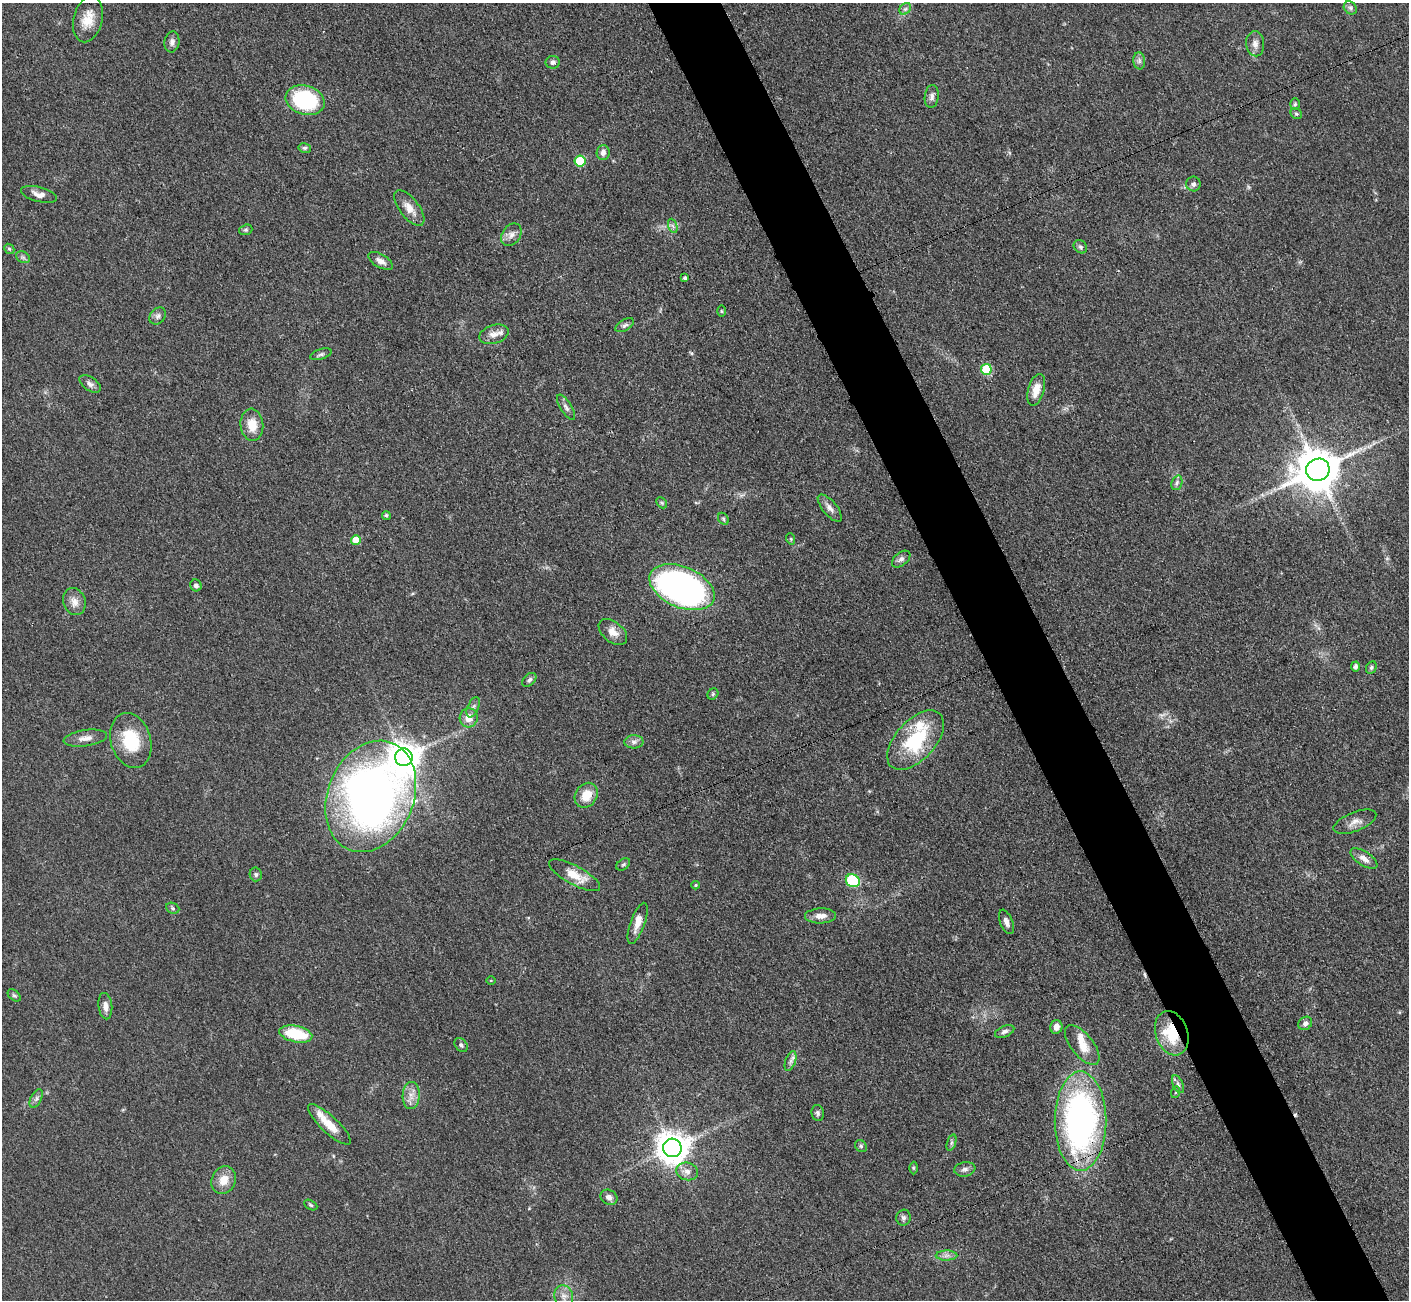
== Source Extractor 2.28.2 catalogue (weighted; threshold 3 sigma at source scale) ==
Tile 6 of 4 x 4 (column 2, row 2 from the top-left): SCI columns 1424-2830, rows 2892-4189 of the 5660 x 5649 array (HDU 1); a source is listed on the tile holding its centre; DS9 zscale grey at full resolution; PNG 1411 x 1302 px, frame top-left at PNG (2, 3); each listed source drawn as its Kron ellipse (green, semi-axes under 4 px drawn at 4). Shown black and unused: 5% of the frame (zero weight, under 3 of 4 exposures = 2% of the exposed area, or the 3 px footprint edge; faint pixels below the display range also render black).
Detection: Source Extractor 2.28.2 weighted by HDU 2 'WHT'; one run over the whole footprint, this tile lists its part. Background 0.0466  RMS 0.0052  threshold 0.0235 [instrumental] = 3 sigma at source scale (4.5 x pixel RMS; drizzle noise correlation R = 1.50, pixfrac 1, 0.05/0.05 arcsec/px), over >= 5 px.
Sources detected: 109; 2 cosmic-ray / hot-pixel residue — neither listed nor drawn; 5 inside a brighter listed object's ellipse — not listed separately; the other 102 listed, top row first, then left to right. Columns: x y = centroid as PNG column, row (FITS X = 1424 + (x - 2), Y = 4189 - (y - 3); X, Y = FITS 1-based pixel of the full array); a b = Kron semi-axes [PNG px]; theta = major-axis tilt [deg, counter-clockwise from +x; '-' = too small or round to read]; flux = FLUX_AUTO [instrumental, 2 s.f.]
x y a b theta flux
1350 8 7 6 - 1.3
905 9 6 5 - 1.3
88 19 23 14 76 9.3
172 42 10 7 82 2.2
1255 44 12 9 -86 3.3
1139 61 8 6 -83 1.6
553 62 7 6 - 1.6
932 97 11 7 83 2.3
305 100 20 14 -17 51
1295 104 6 5 - 0.91
1296 114 6 5 - 0.85
305 148 6 5 - 1.1
603 152 7 6 - 2.3
580 161 5 5 - 24
1193 184 7 7 - 1.6
39 194 18 7 -14 3.8
409 208 21 9 -52 5.6
673 226 7 4 -70 1.2
246 230 7 5 19 0.85
511 235 12 9 54 3.1
1080 247 7 6 - 1.3
9 249 5 4 - 0.83
23 257 7 5 -30 1.2
381 261 14 6 -30 3.1
685 278 3 3 - 1.1
721 311 6 4 -89 0.6
158 316 9 7 50 1.8
625 325 10 5 30 1.5
494 334 15 9 17 4.4
321 354 11 5 17 1.4
986 369 5 5 - 27
90 384 12 6 -35 2.2
1036 390 16 8 74 6.6
566 407 14 5 -58 2.2
252 425 16 11 -84 8.3
1318 470 12 11 - 2000
1177 483 7 5 70 1.4
662 503 6 4 -46 0.82
830 508 17 7 -50 3
386 515 5 4 - 0.98
723 519 7 4 -61 0.83
791 539 6 3 -72 0.57
356 540 5 5 - 8.7
901 559 10 6 38 2
196 585 6 5 - 1.6
682 587 34 20 -23 220
74 601 14 11 -69 4.3
613 632 16 10 -38 4.8
1356 666 5 4 - 1.8
1371 667 6 5 - 1
529 680 8 5 45 1.3
713 694 6 5 - 0.79
473 707 11 5 66 1.6
469 718 9 9 - 5.7
85 738 22 8 8 4.3
131 740 28 20 -74 23
916 740 36 19 48 36
634 742 9 6 2 2
404 757 9 8 - 840
586 795 13 10 56 8.8
371 796 57 43 67 370
1355 822 22 9 22 4.6
1364 858 15 7 -33 3.7
623 864 7 5 37 1
256 874 7 6 - 1.2
575 875 28 9 -28 10
853 881 7 6 - 27
696 885 4 4 - 0.59
173 908 7 5 -23 0.95
821 916 15 7 2 4
1006 922 13 6 -68 2.7
638 923 21 7 70 5.1
491 980 5 3 - 0.44
14 995 7 5 -39 1
105 1006 13 7 -84 3.4
1305 1023 7 6 - 2
1056 1027 7 6 - 3.4
1005 1032 10 5 24 1.6
1172 1033 23 16 -71 23
296 1034 17 8 -12 22
461 1045 8 6 -46 1.3
1082 1045 24 11 -51 7.6
791 1061 10 5 71 1.9
1178 1084 9 5 -65 1.6
1176 1092 6 4 70 0.61
411 1095 13 8 88 4.3
36 1099 10 5 63 1.7
818 1113 8 6 -80 1.3
1081 1121 49 26 -90 180
329 1124 28 8 -43 8.8
951 1143 8 4 71 1.1
861 1146 6 5 - 0.96
672 1148 9 9 - 890
913 1168 6 4 -89 0.7
965 1169 10 7 9 2.1
687 1171 11 8 -15 3.2
224 1180 14 12 64 7.1
609 1197 9 7 -28 2.3
311 1205 7 4 -28 0.87
903 1218 8 7 - 1.6
946 1255 11 5 1 2.2
564 1296 11 9 -71 3.4
Overlapping masked pixels (flux is a lower limit): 2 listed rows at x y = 1172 1033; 1081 1121